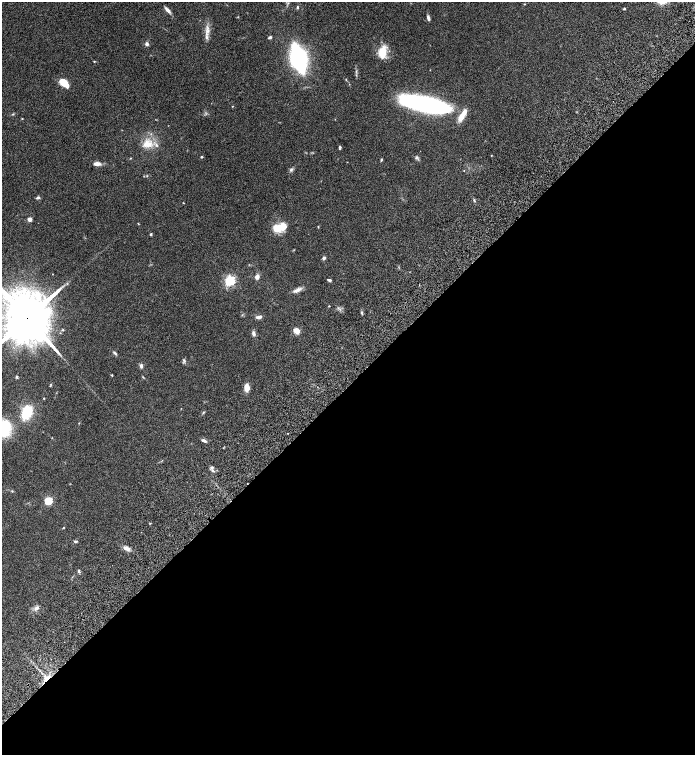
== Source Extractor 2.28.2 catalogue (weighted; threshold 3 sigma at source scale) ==
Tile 15 of 4 x 4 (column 3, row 4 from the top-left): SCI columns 3032-4416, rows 103-1607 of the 6200 x 6220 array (HDU 1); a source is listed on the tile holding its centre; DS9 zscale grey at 2 x 2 block average (1 PNG px = mean of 2 x 2 image px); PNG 697 x 757 px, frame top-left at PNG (2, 2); no overlay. Shown black and unused: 49% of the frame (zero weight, under 6 of 12 exposures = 6% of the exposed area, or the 3 px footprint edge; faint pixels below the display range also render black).
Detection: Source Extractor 2.28.2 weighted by HDU 2 'WHT'; one run over the whole footprint, this tile lists its part. Background 0.0762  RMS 0.0039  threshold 0.016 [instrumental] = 3 sigma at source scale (4.09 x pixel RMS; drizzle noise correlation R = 1.36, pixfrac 0.8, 0.05/0.05 arcsec/px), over >= 5 px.
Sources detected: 68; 3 inside a brighter listed object's ellipse — not listed separately; the other 65 listed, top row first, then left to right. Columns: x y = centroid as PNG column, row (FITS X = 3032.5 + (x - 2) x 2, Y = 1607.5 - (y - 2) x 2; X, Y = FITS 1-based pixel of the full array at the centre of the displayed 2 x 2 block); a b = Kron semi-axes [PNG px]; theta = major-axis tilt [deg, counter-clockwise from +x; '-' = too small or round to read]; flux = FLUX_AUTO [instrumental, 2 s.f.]
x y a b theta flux
297 7 5 3 - 0.82
624 9 3 2 - 0.74
168 10 9 3 -45 2.9
428 18 7 3 -76 2
207 31 17 5 81 5.4
270 37 4 3 - 1.3
147 44 4 4 - 2.1
382 52 17 9 82 12
298 58 16 7 -75 250
94 61 3 2 - 0.49
346 79 3 2 - 0.48
64 83 12 6 -43 10
425 104 39 10 -12 230
232 106 3 2 - 0.34
13 114 3 2 - 0.55
462 115 13 4 59 13
22 118 3 2 - 0.43
147 144 15 9 -1 9.9
340 147 4 3 - 1.3
201 157 2 2 - 0.9
416 157 5 3 - 1.2
130 158 3 2 - 0.43
381 159 4 2 - 0.77
97 164 9 4 -2 4.3
291 170 5 4 - 1.4
147 176 3 2 - 0.44
38 198 5 3 - 1.5
474 200 4 2 - 0.74
29 219 3 3 - 9
138 223 3 2 - 0.33
281 227 13 7 0 13
151 234 3 3 - 0.86
324 258 4 3 - 1.9
257 277 5 4 - 3.2
329 280 4 2 - 1.8
230 281 4 3 - 120
297 290 13 4 26 3.5
329 306 2 2 - 0.41
362 313 5 2 - 0.89
258 317 8 3 10 2.5
27 318 15 13 -60 3900
15 330 8 5 40 180
297 331 6 5 - 5.6
253 333 6 4 -77 2.1
115 353 7 3 -41 1.3
184 360 7 2 -57 1
141 366 4 4 - 2.2
112 375 4 2 - 0.49
16 377 4 3 - 0.83
143 377 4 2 - 0.57
51 384 2 2 - 0.5
247 387 7 4 -79 8.2
44 398 2 2 - 0.46
27 412 7 5 65 54
4 428 17 13 71 37
204 440 6 3 -21 2.2
213 471 5 3 - 1.5
12 491 3 3 - 0.64
48 501 3 3 - 48
64 527 3 2 - 0.49
75 541 5 3 - 0.95
126 548 9 5 -12 3.3
79 571 4 3 - 1.3
36 608 7 4 38 2.6
46 678 7 6 - 4.8
Overlapping masked pixels (flux is a lower limit): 2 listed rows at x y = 27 318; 46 678
Isophote crosses this tile's border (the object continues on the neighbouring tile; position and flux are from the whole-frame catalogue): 2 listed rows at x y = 27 318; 4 428
Diffuse or blended objects may show on this block-average render without a row.